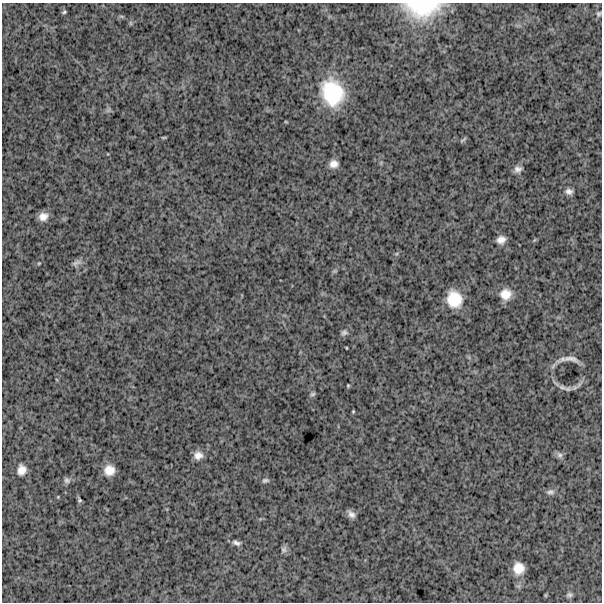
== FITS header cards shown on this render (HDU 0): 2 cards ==
NAXIS1  =                  600
NAXIS2  =                  600

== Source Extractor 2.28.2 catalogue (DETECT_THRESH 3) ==
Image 600 x 600 px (HDU 0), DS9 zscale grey, 1 PNG px = 1 image px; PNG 604 x 604 px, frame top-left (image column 1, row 600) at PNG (2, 3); no overlay
Background 1660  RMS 250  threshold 747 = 3 sigma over >= 5 px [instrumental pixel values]
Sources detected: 40; all 40 listed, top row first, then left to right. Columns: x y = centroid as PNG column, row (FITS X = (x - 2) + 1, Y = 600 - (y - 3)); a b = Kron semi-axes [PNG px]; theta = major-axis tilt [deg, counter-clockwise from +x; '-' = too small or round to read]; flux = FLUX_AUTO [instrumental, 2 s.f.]
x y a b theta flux
422 9 41 19 1 1.0e+06
64 12 4 3 - 2.5e+04
599 14 5 5 - 2.8e+04
121 16 8 3 -19 2.4e+04
130 23 7 4 -89 2.3e+04
332 93 28 22 -68 1.1e+06
108 110 8 4 37 3.2e+04
286 122 5 3 - 1.3e+04
164 137 6 3 0 1.9e+04
463 140 9 3 33 2.4e+04
334 164 9 8 - 1.1e+05
518 169 10 8 18 8.1e+04
569 191 9 7 -11 7.2e+04
43 216 8 7 - 1.2e+05
501 240 9 8 - 1.1e+05
396 254 6 4 18 2.0e+04
39 263 5 4 - 1.6e+04
76 263 16 6 21 6.5e+04
335 271 6 4 -10 2.1e+04
506 294 13 12 - 2.2e+05
454 299 16 13 -71 4.5e+05
344 332 9 7 37 5.2e+04
571 359 23 7 1 1.2e+05
348 385 4 3 - 1.7e+04
568 389 10 7 8 6.5e+04
313 394 7 5 5 3.3e+04
353 411 4 3 - 1.6e+04
198 455 10 9 - 1.2e+05
559 455 9 7 -49 5.4e+04
22 470 10 8 80 1.3e+05
109 470 10 10 - 1.9e+05
67 480 9 8 - 5.0e+04
265 480 8 5 12 3.7e+04
550 492 11 6 5 6.1e+04
79 500 5 5 - 2.5e+04
351 514 9 6 -46 7.9e+04
236 543 10 6 -16 6.1e+04
284 549 9 8 - 4.6e+04
519 568 10 9 - 2.2e+05
569 595 9 5 6 4.2e+04
At the frame edge (FLAGS 8, measured only in part): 1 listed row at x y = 422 9